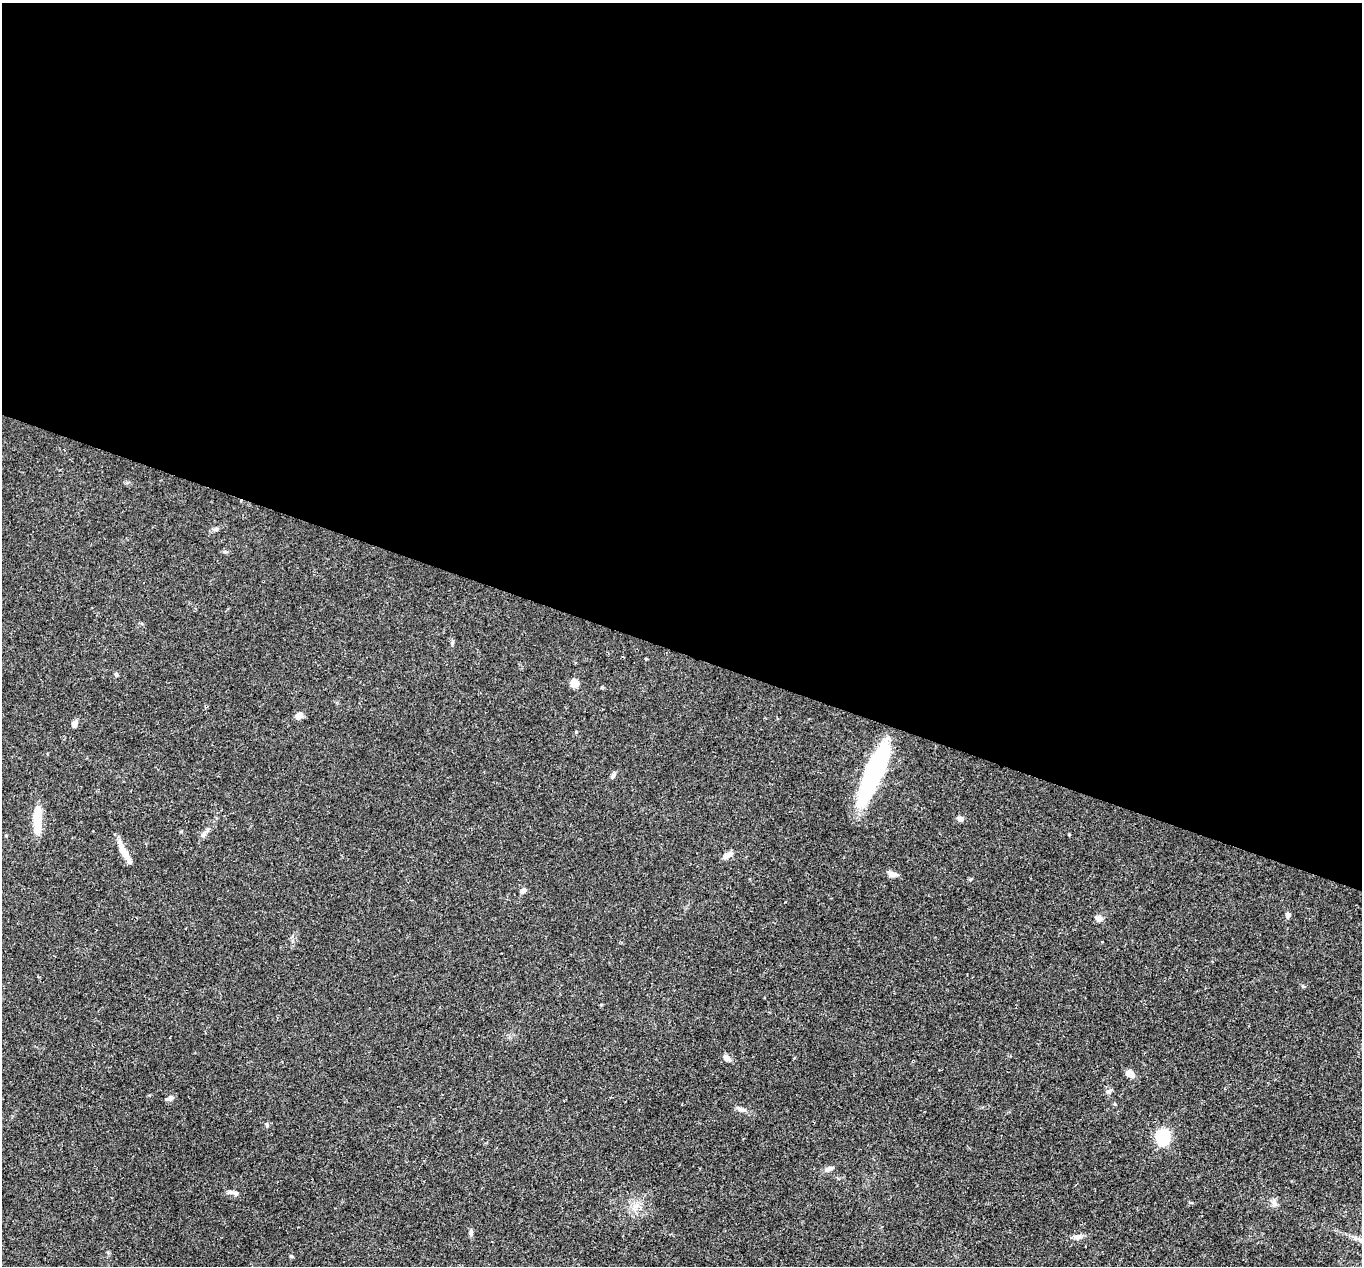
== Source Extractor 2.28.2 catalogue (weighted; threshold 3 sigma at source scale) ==
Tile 3 of 4 x 4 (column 3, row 1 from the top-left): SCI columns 2724-4083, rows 4060-5323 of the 5444 x 5458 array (HDU 1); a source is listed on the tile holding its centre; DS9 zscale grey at full resolution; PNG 1364 x 1268 px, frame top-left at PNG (2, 3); no overlay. Shown black and unused: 51% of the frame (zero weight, under 2 of 3 exposures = <1% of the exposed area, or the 3 px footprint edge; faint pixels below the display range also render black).
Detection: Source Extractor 2.28.2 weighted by HDU 2 'WHT'; one run over the whole footprint, this tile lists its part. Background 0.0311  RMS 0.0038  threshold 0.0171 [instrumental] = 3 sigma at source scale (4.5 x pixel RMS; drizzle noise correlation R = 1.50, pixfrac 1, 0.05/0.05 arcsec/px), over >= 5 px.
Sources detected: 29; all 29 listed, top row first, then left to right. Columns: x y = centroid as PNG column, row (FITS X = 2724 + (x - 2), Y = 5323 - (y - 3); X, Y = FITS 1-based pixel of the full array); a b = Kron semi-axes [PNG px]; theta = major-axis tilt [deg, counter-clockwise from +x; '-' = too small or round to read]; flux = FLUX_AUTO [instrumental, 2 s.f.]
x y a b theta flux
216 529 7 5 45 0.72
116 674 6 5 - 0.59
575 683 10 9 - 2.7
299 716 9 7 44 2.1
74 724 8 6 61 1.8
874 772 57 14 67 63
613 774 9 5 60 0.9
37 818 40 11 89 7.5
960 819 8 6 -27 1.2
203 834 12 5 56 1.4
124 852 25 8 -66 4.9
728 855 13 7 34 2
892 874 13 6 -10 1.8
970 880 5 3 - 0.41
523 891 8 5 35 1.3
1288 915 7 5 76 1.2
1099 918 8 7 - 1.9
726 1058 8 6 -32 2.4
1130 1073 10 7 -38 3
1109 1091 9 6 37 1
170 1098 9 5 17 1.4
741 1109 12 5 -14 1.3
1162 1137 11 9 -90 19
829 1169 12 6 25 1.6
235 1193 13 6 -13 1.5
1274 1203 11 5 -65 1.2
636 1206 8 6 30 1.7
471 1233 9 5 86 0.99
1078 1237 11 6 6 1.5
Unlisted compact peaks at least as high as the median listed source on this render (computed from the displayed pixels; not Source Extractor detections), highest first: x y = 291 1256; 267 1125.